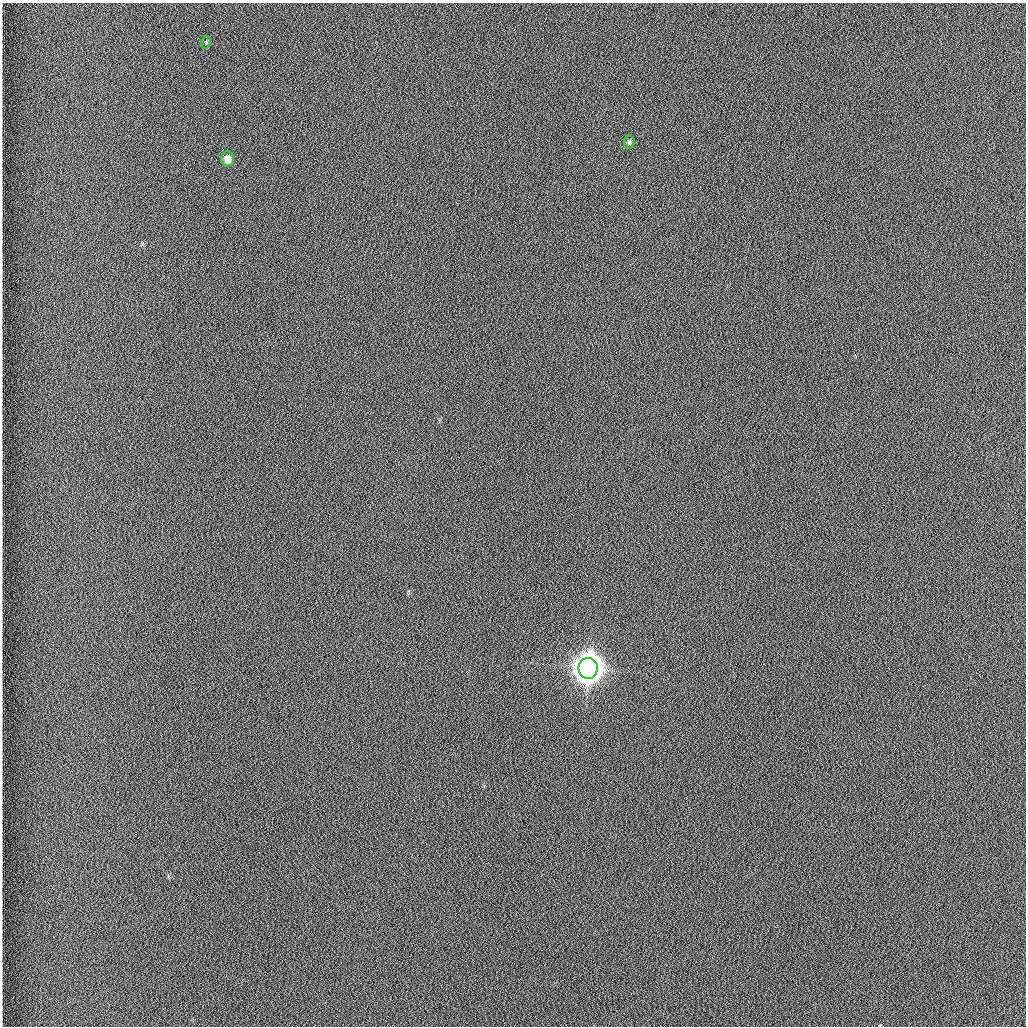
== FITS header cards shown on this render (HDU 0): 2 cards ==
NAXIS1  =                 1024 /fastest changing axis
NAXIS2  =                 1024 /next to fastest changing axis

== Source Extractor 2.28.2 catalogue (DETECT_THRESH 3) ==
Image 1024 x 1024 px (HDU 0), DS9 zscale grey, 1 PNG px = 1 image px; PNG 1028 x 1028 px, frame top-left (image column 1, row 1024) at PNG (2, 3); each listed source drawn as its Kron ellipse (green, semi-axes under 4 px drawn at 4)
Background 1260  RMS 5.9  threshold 17.7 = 3 sigma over >= 5 px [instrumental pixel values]
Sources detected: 4; all 4 listed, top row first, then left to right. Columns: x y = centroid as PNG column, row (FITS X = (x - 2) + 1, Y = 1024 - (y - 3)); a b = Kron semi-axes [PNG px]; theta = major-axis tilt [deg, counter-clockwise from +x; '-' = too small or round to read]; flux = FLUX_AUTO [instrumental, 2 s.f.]
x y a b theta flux
206 42 6 4 72 620
629 142 7 5 85 850
227 159 7 6 - 3800
588 668 10 9 - 970000